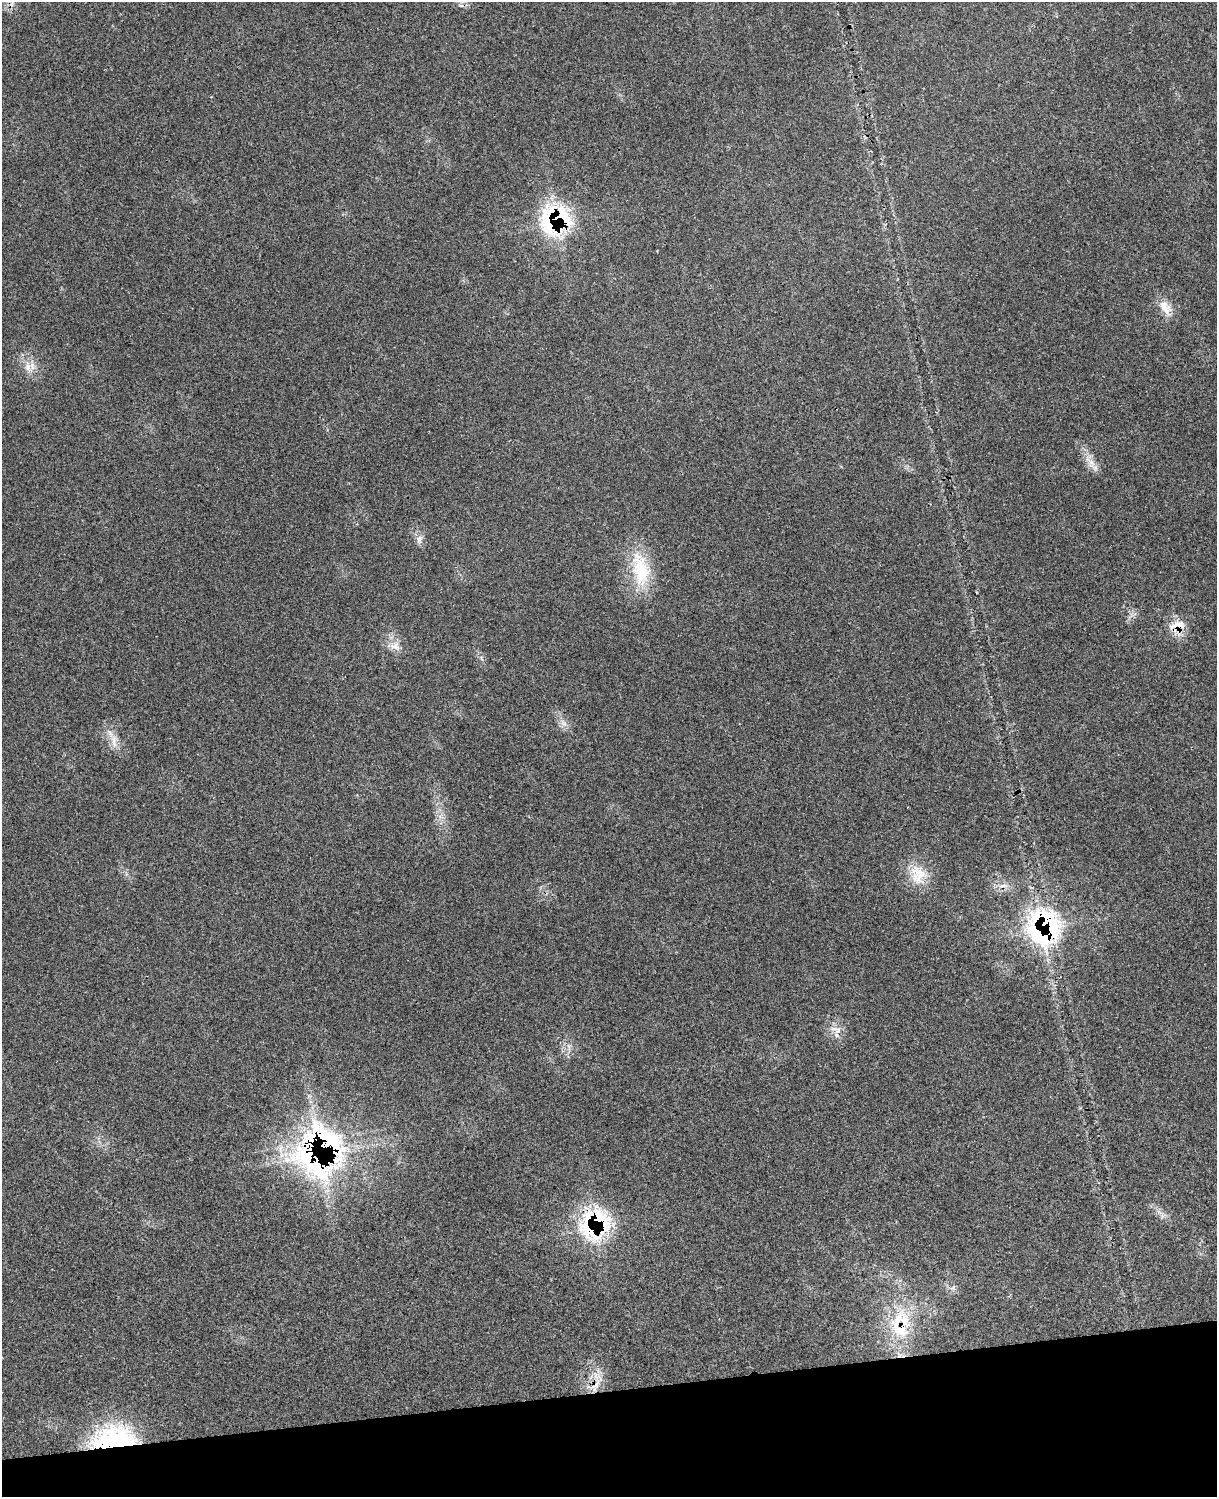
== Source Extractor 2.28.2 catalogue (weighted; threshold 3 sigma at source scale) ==
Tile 10 of 4 x 3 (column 2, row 3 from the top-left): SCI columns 1334-2548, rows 279-1773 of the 5091 x 4932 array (HDU 1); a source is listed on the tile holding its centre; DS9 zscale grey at full resolution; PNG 1219 x 1499 px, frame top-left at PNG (2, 2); no overlay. Shown black and unused: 7% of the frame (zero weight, under 3 of 4 exposures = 6% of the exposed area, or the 3 px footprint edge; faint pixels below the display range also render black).
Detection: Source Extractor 2.28.2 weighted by HDU 2 'WHT'; one run over the whole footprint, this tile lists its part. Background 0.0814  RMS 0.0059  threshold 0.0266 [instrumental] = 3 sigma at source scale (4.5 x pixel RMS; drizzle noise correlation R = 1.50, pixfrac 1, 0.05/0.05 arcsec/px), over >= 5 px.
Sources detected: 26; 5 inside a brighter listed object's ellipse — not listed separately; the other 21 listed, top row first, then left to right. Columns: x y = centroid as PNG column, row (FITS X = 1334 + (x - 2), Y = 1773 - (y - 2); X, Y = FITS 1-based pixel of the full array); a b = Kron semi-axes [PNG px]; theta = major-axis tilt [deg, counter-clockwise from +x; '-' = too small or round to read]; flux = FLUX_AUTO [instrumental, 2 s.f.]
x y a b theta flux
461 6 6 4 -19 1
556 220 33 31 44 71
1165 307 24 13 -57 8.3
28 367 11 9 -76 4.9
1091 463 14 9 -84 5
419 539 11 6 62 2.5
641 570 50 23 -81 31
1177 625 29 11 15 9.1
395 646 18 10 -18 5.4
563 723 11 6 -38 3.1
114 741 22 8 -86 5.9
920 874 31 21 -41 17
1003 885 14 4 3 2.7
1044 927 37 33 -83 110
837 1035 7 6 - 2.1
328 1139 88 34 -55 110
1162 1216 7 4 72 1.3
596 1221 42 35 -83 62
902 1329 51 19 72 31
595 1386 23 10 57 10
113 1438 54 27 6 71
Overlapping masked pixels (flux is a lower limit): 8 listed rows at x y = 556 220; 1177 625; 1044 927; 328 1139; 596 1221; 902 1329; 595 1386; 113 1438